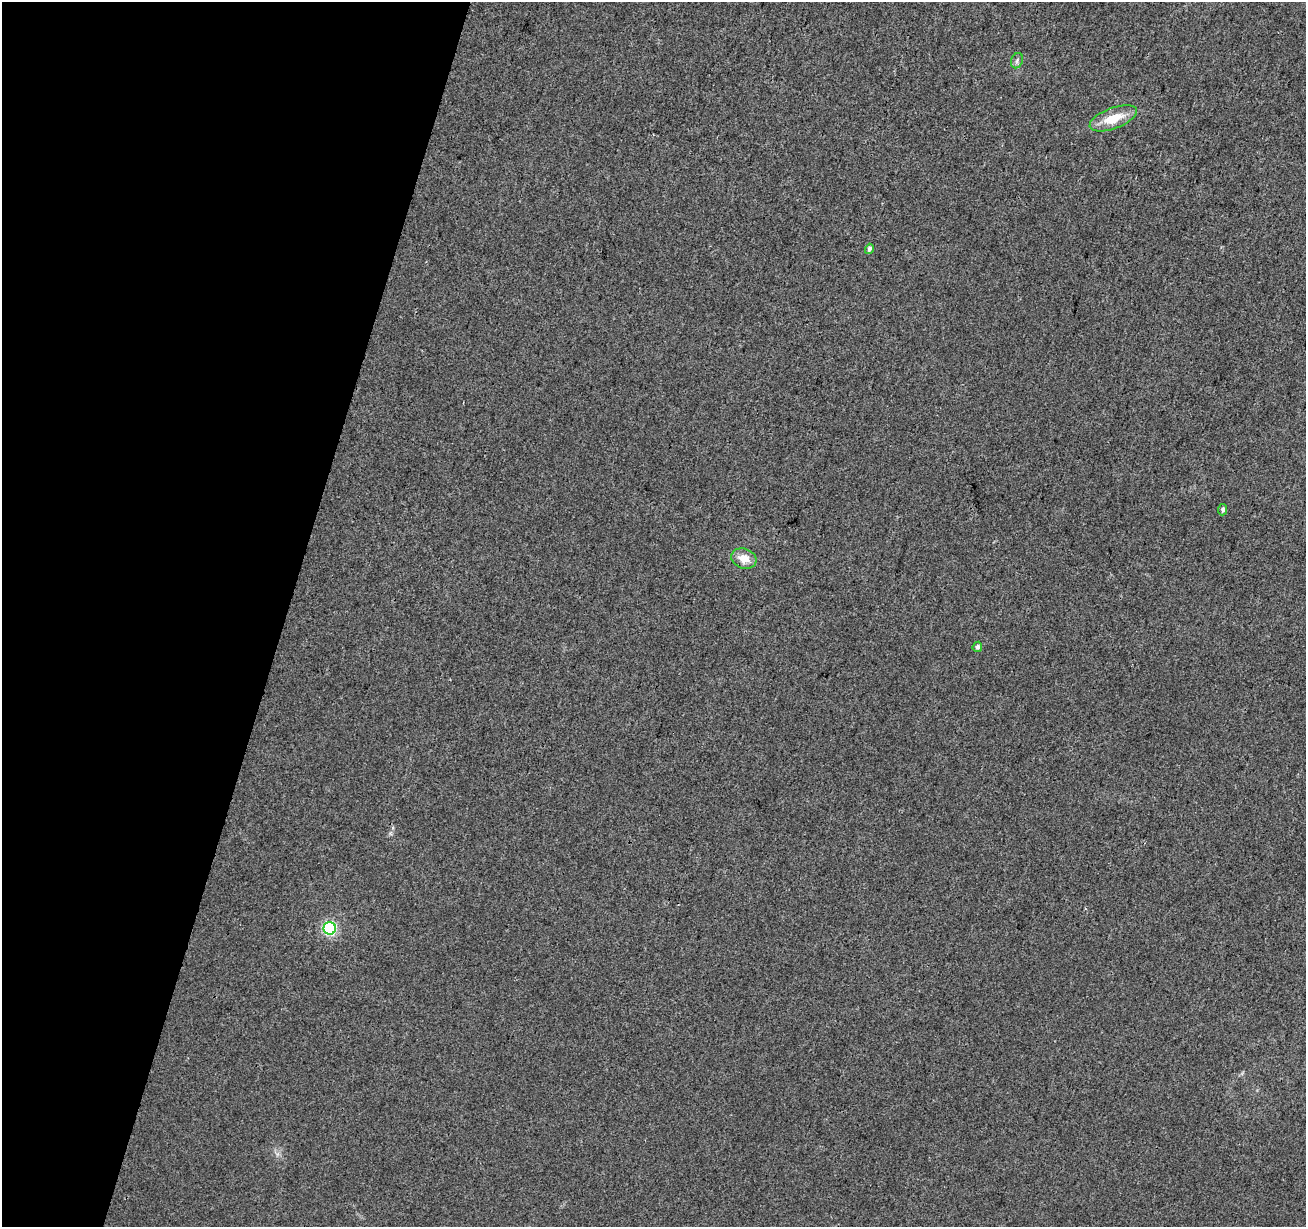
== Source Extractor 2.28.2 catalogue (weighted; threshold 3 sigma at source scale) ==
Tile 9 of 4 x 4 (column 1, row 3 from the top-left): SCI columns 9-1312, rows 1507-2731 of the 5226 x 5399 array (HDU 1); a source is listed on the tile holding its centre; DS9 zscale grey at full resolution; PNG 1308 x 1229 px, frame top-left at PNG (2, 2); each listed source drawn as its Kron ellipse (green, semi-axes under 4 px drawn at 4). Shown black and unused: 22% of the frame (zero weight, under 3 of 4 exposures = <1% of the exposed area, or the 3 px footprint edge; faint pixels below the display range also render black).
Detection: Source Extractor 2.28.2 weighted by HDU 2 'WHT'; one run over the whole footprint, this tile lists its part. Background 0.00786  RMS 0.0036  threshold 0.0164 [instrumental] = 3 sigma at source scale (4.5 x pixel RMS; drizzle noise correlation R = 1.50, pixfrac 1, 0.0396/0.0396 arcsec/px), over >= 5 px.
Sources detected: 7; all 7 listed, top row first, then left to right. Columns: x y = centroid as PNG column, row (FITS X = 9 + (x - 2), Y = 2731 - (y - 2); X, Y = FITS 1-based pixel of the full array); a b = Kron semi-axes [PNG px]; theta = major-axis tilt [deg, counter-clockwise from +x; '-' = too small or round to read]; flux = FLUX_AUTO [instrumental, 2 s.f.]
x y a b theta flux
1017 61 8 5 70 0.97
1113 118 25 10 20 8.7
869 249 5 4 - 1
1223 510 5 4 - 1
744 559 13 10 -18 4.9
977 647 5 4 - 1.1
330 928 6 6 - 64